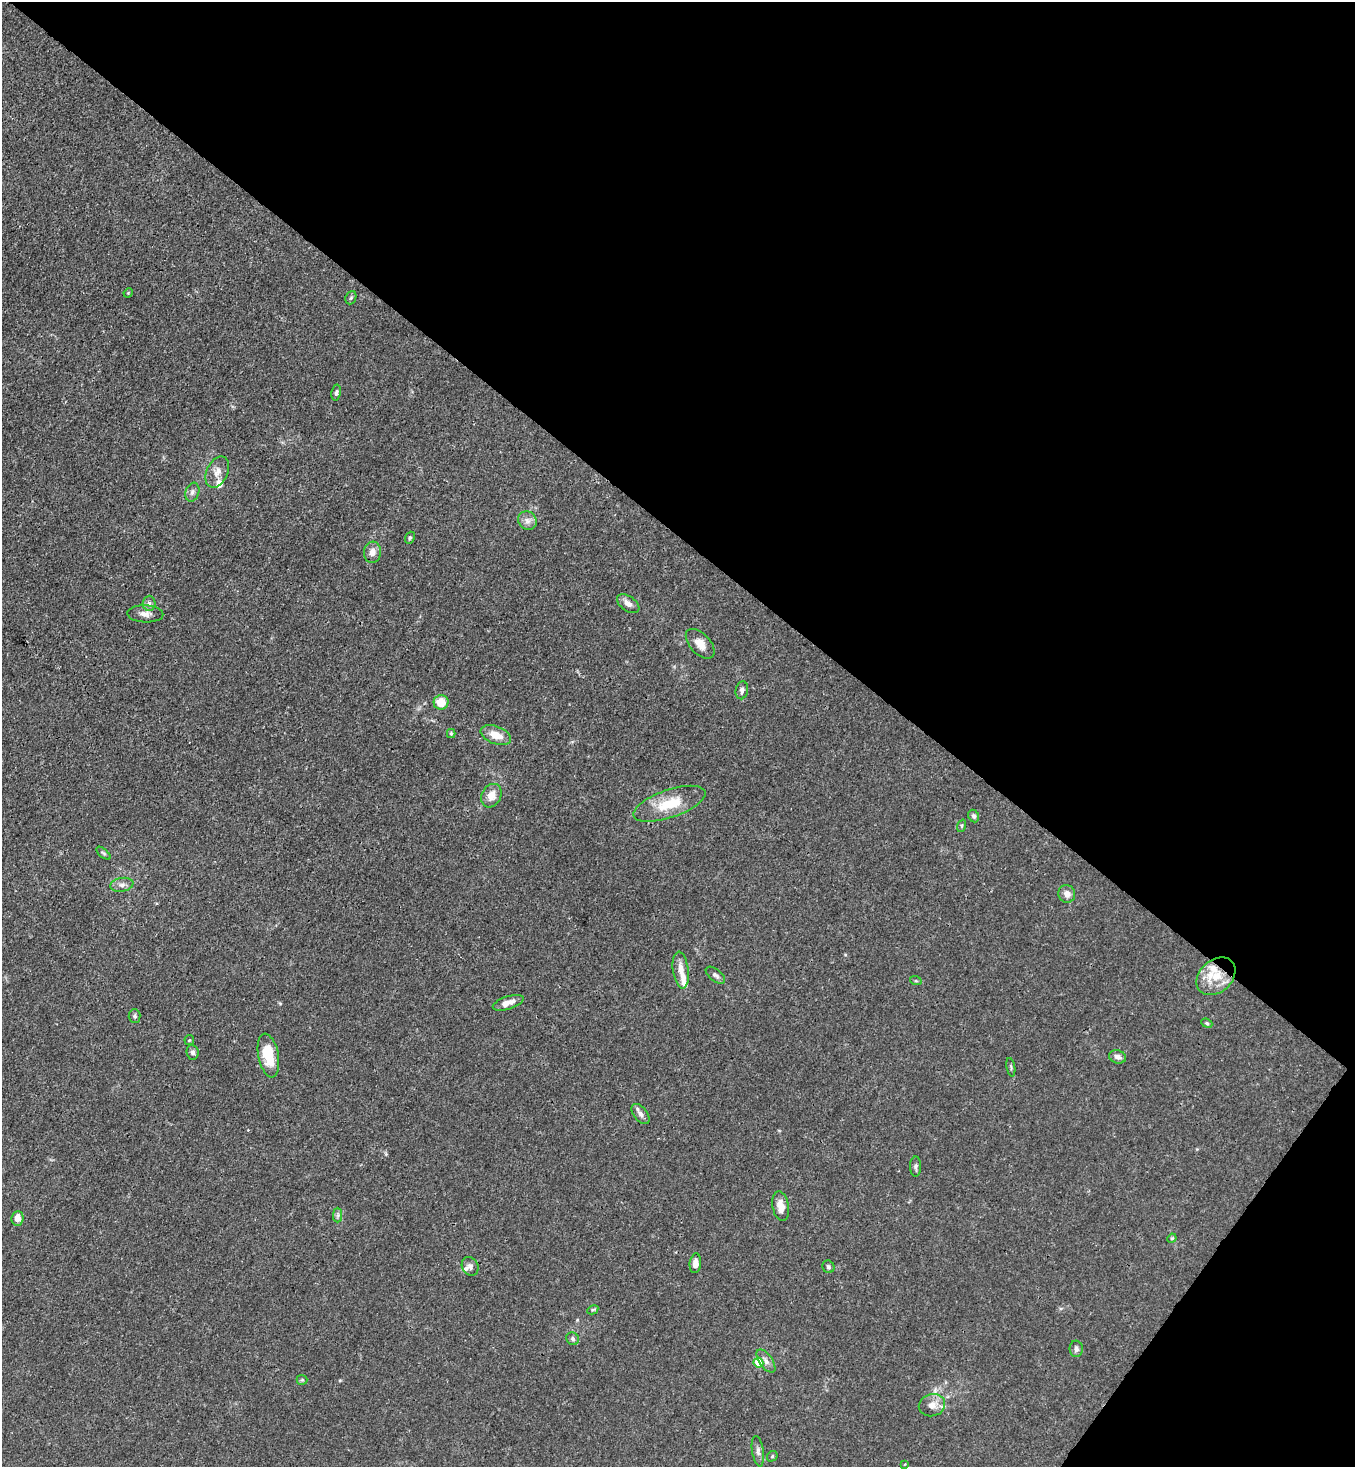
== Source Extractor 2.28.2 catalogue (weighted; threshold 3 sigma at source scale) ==
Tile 8 of 4 x 4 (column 4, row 2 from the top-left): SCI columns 4423-5775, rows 2990-4454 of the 6000 x 5977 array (HDU 1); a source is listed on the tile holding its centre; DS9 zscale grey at full resolution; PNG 1357 x 1469 px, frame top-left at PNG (2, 2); each listed source drawn as its Kron ellipse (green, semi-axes under 4 px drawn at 4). Shown black and unused: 40% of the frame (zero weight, under 3 of 4 exposures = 7% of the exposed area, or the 3 px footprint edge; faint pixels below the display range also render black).
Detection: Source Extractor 2.28.2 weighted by HDU 2 'WHT'; one run over the whole footprint, this tile lists its part. Background 0.0193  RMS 0.0026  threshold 0.0116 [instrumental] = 3 sigma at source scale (4.5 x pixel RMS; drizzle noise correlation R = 1.50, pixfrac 1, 0.05/0.05 arcsec/px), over >= 5 px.
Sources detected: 59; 5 inside a brighter listed object's ellipse — not listed separately; the other 54 listed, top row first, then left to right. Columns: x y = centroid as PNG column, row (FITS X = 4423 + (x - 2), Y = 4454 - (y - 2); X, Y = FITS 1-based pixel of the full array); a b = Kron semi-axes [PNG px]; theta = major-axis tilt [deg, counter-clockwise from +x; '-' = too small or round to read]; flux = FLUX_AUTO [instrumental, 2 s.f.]
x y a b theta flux
128 293 5 4 - 0.25
351 298 7 5 68 0.48
336 393 8 4 80 0.65
217 472 16 10 65 2.3
192 492 9 7 71 0.91
527 521 10 8 -47 1.4
410 538 6 4 68 0.44
372 552 10 8 84 1.9
149 603 7 6 - 0.78
628 604 12 7 -35 1.7
145 614 18 8 -2 1.8
700 644 18 10 -47 2.8
742 690 9 6 79 0.82
441 702 7 7 - 5.1
451 734 4 4 - 0.31
496 735 16 8 -21 3.4
491 796 12 9 60 2.8
669 804 38 14 19 8.5
974 816 6 5 - 0.66
962 826 6 4 72 0.38
103 853 8 4 -41 0.44
122 885 11 7 10 1.2
1067 894 9 8 - 1.8
681 970 18 7 -83 2.6
715 975 11 6 -39 0.8
1216 976 22 16 41 6.4
916 981 6 3 -18 0.32
508 1003 16 6 18 2
135 1016 7 6 - 0.62
1207 1023 6 4 -23 0.38
189 1040 5 5 - 0.3
193 1052 7 6 - 0.75
268 1056 22 10 -79 7.5
1118 1057 9 6 -18 1.2
1011 1067 9 3 -80 0.35
640 1114 12 6 -53 1.1
916 1166 10 5 89 0.68
781 1206 15 8 -79 2.5
338 1215 7 4 89 0.59
17 1218 7 6 - 2.1
1172 1238 5 4 - 0.3
695 1263 10 5 84 2
470 1266 10 8 -61 1.2
828 1267 6 5 - 0.54
593 1310 6 4 28 0.36
573 1339 7 6 - 0.62
1076 1349 8 6 -87 0.84
766 1361 13 6 -55 1.4
758 1362 5 5 - 8
302 1380 5 5 - 0.32
932 1405 13 11 13 2.5
758 1451 15 6 -81 1.1
772 1456 6 4 48 0.33
905 1464 3 2 - 0.19
Overlapping masked pixels (flux is a lower limit): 1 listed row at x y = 1216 976